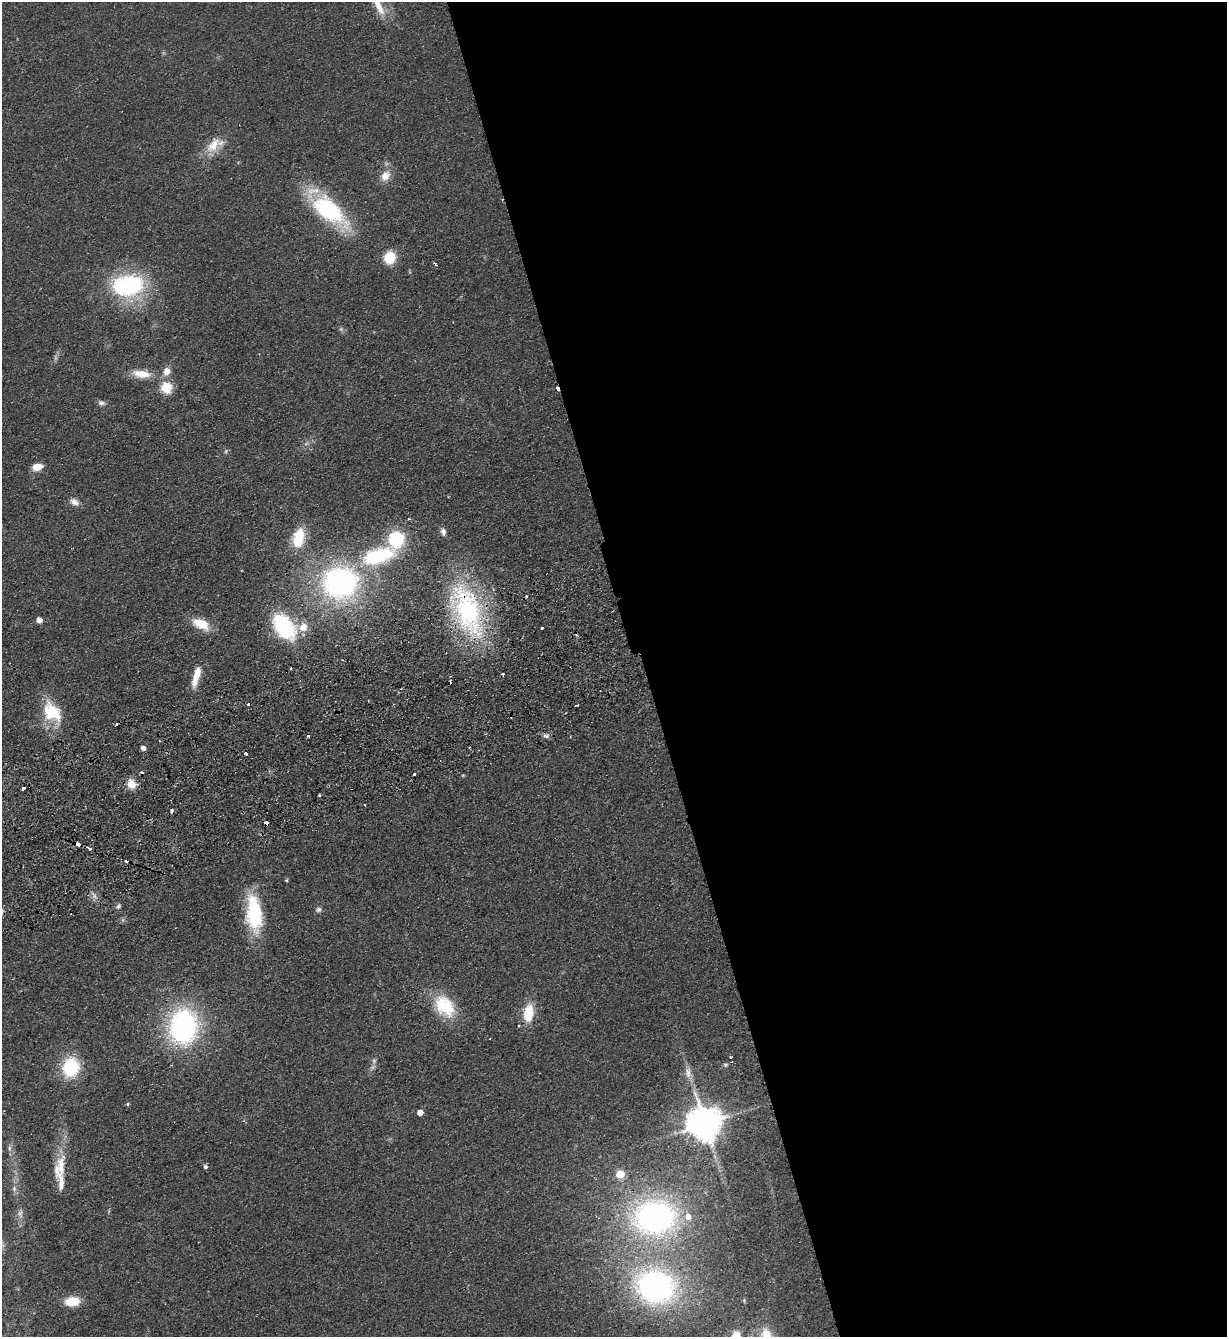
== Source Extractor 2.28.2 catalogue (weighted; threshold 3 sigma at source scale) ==
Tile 8 of 4 x 4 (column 4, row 2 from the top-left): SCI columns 3971-5195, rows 2727-4061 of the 5367 x 5452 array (HDU 1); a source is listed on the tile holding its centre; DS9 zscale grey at full resolution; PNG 1229 x 1339 px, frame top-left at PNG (2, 2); no overlay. Shown black and unused: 48% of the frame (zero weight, under 2 of 3 exposures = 3% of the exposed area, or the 3 px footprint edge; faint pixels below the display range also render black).
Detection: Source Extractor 2.28.2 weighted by HDU 2 'WHT'; one run over the whole footprint, this tile lists its part. Background 0.0637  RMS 0.0093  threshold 0.0417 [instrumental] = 3 sigma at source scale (4.5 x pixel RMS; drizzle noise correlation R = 1.50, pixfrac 1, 0.05/0.05 arcsec/px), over >= 5 px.
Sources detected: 82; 9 cosmic-ray / hot-pixel residue — not listed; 4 inside a brighter listed object's ellipse — not listed separately; the other 69 listed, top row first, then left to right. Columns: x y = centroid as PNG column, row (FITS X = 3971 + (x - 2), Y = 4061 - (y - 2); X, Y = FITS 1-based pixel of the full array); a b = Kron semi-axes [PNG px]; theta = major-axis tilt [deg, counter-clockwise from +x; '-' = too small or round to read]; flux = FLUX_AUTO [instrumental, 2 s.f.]
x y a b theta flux
378 5 31 9 -66 16
213 145 26 13 54 18
385 176 17 12 59 11
328 210 46 18 -42 110
390 257 11 10 - 26
435 263 4 3 - 3.1
128 285 32 21 8 110
341 329 7 4 -72 1.6
167 371 12 10 74 7.8
141 374 24 10 -5 17
166 388 6 6 - 70
101 403 9 7 -6 3.2
226 451 6 3 72 1.3
37 467 10 7 11 13
74 502 14 8 -32 5.7
409 519 4 3 - 0.83
443 531 9 6 -86 3.6
298 538 22 12 77 30
379 555 43 19 17 82
340 583 40 35 10 220
467 609 76 31 -72 150
39 620 4 4 - 7.4
201 624 18 10 -25 22
284 626 27 17 -52 86
303 627 12 11 - 11
542 628 3 3 - 2
291 668 3 2 - 1.4
196 676 25 7 75 15
450 682 3 2 - 0.96
248 704 3 3 - 1.8
577 705 4 2 - 0.83
52 712 29 18 -52 36
308 736 3 3 - 0.96
546 736 9 5 -14 2.8
143 748 4 4 - 4.4
245 753 4 3 - 1.7
414 774 3 3 - 2.1
131 784 10 8 -48 13
23 788 4 3 - 6.4
319 795 3 3 - 2.2
365 805 3 2 - 0.82
172 810 4 3 - 4.2
89 848 6 4 -36 1.9
286 880 4 4 - 1.4
118 906 8 6 46 2.3
318 910 7 6 - 2.5
254 913 41 17 -84 64
444 1006 30 21 -48 41
528 1013 21 12 81 24
183 1027 30 24 85 190
730 1057 3 2 - 0.96
374 1061 7 6 - 2.2
725 1065 6 5 - 1.7
71 1067 16 13 78 59
688 1072 17 8 -83 8.3
128 1104 5 4 - 1.1
420 1113 5 4 - 9.2
705 1124 10 10 - 2300
9 1148 8 5 83 2.6
61 1165 37 12 86 23
205 1167 5 5 - 2.5
620 1174 5 5 - 34
14 1189 8 6 -71 2.9
20 1213 12 6 -85 4.4
655 1217 45 36 6 230
656 1287 43 36 -15 230
744 1300 6 5 - 1.3
72 1302 14 9 5 21
766 1335 19 13 -75 18
Overlapping masked pixels (flux is a lower limit): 1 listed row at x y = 467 609
Isophote crosses this tile's border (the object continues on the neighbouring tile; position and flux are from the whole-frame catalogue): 2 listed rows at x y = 378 5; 766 1335